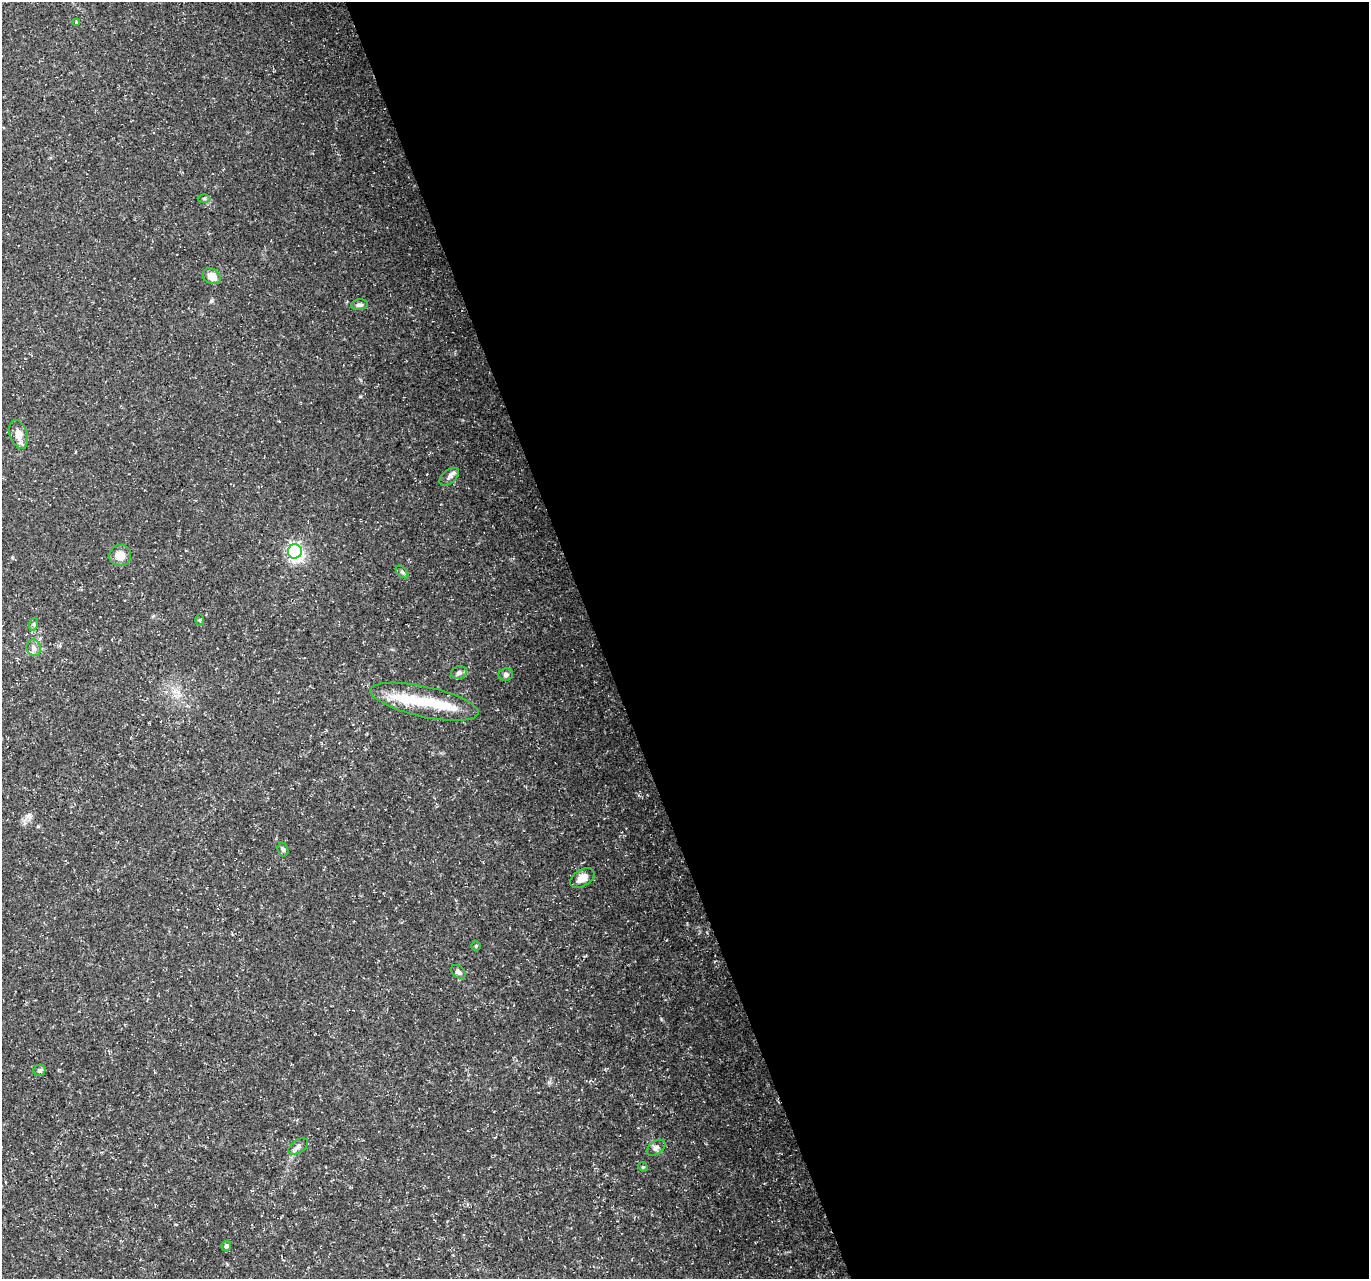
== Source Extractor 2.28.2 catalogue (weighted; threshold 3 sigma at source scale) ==
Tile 8 of 4 x 4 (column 4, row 2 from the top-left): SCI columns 4105-5471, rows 2682-3958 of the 5471 x 5308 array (HDU 1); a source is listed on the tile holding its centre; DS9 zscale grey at full resolution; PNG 1371 x 1281 px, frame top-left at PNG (2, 2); each listed source drawn as its Kron ellipse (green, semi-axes under 4 px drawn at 4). Shown black and unused: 56% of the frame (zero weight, under 3 of 5 exposures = <1% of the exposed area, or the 3 px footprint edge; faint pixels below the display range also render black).
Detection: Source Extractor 2.28.2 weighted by HDU 2 'WHT'; one run over the whole footprint, this tile lists its part. Background 0.0211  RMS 0.0032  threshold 0.0145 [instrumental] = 3 sigma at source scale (4.5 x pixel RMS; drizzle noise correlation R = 1.50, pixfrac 1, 0.0396/0.0396 arcsec/px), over >= 5 px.
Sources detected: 27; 3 inside a brighter object's white glare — neither listed nor drawn; the other 24 listed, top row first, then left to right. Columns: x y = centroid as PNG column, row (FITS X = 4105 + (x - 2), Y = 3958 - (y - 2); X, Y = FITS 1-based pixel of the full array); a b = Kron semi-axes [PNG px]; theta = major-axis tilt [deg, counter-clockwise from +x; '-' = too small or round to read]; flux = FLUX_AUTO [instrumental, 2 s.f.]
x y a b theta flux
76 22 4 3 - 0.27
204 198 6 4 0 0.47
212 276 9 7 -32 3.5
359 305 8 5 5 0.9
18 434 14 8 -71 3
449 477 11 6 38 1.3
295 551 7 7 - 74
120 555 11 10 - 3.7
402 572 7 4 -45 0.64
200 620 5 4 - 0.35
34 624 6 4 72 0.49
34 648 8 7 - 1.6
459 673 8 6 20 1
506 675 7 6 - 0.91
424 702 55 15 -12 14
283 850 7 5 -73 0.65
582 878 13 8 31 3.3
476 946 5 4 - 0.33
458 972 8 5 -42 1.1
40 1070 6 5 - 0.71
298 1147 11 6 34 1.2
656 1148 10 6 36 1.1
643 1167 5 4 - 0.34
226 1246 5 4 - 0.89